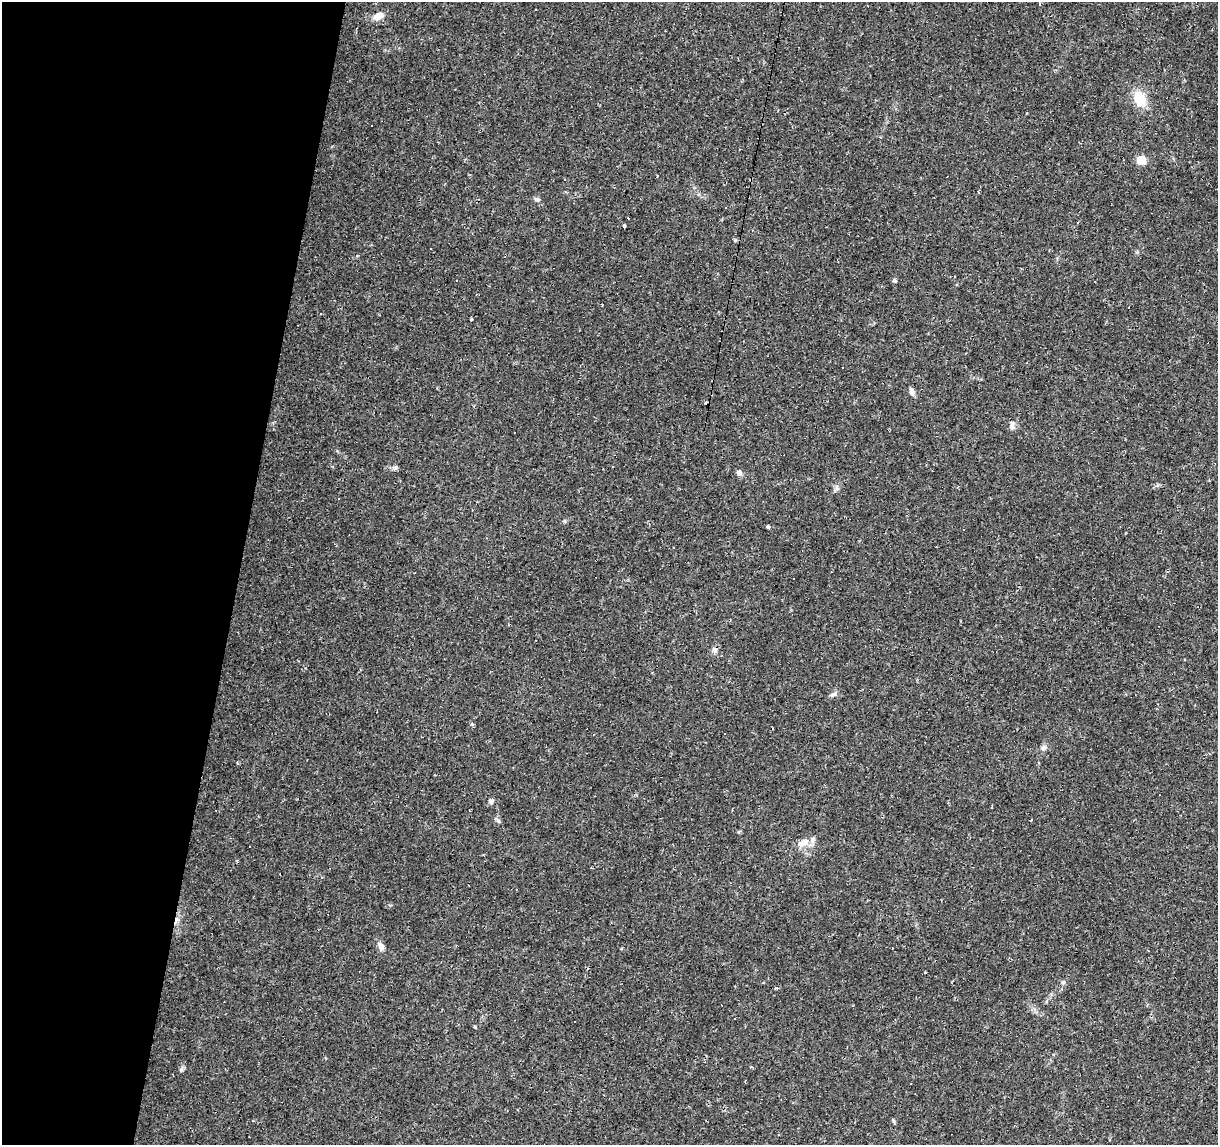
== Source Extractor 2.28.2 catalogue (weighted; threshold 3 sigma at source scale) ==
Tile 9 of 4 x 4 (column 1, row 3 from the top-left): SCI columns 5-1220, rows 1426-2568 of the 4869 x 5077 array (HDU 1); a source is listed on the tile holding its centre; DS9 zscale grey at full resolution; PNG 1220 x 1147 px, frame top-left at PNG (2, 2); no overlay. Shown black and unused: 20% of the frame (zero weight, under 2 of 3 exposures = <1% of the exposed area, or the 3 px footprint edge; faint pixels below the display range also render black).
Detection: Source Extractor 2.28.2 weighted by HDU 2 'WHT'; one run over the whole footprint, this tile lists its part. Background 0.0556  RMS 0.0046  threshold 0.0207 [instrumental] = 3 sigma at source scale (4.5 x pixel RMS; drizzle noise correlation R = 1.50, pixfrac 1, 0.0396/0.0396 arcsec/px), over >= 5 px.
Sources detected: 69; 33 cosmic-ray / hot-pixel residue — not listed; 2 inside a brighter listed object's ellipse — not listed separately; the other 34 listed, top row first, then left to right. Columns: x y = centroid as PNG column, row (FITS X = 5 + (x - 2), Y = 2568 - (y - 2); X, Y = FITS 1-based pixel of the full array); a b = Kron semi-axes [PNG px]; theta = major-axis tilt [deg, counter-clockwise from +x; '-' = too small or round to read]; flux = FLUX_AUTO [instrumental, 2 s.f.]
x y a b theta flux
535 10 3 2 - 0.49
378 16 12 8 19 3.9
1140 99 19 13 -69 10
1141 160 5 5 - 15
564 180 3 3 - 0.51
536 199 7 5 -19 1
726 208 3 3 - 1.2
624 226 4 3 - 2.8
895 281 5 4 - 1.1
471 319 3 3 - 0.44
912 392 9 6 -65 1.7
1012 426 11 5 89 1.6
395 467 8 6 1 1.1
613 467 3 2 - 0.55
739 472 8 7 - 1.5
836 489 8 6 51 1.3
338 498 3 2 - 0.4
768 526 3 3 - 6.8
936 547 3 2 - 0.35
714 650 8 7 - 2
834 694 9 5 27 1.2
472 724 5 4 - 0.75
1043 748 9 6 56 1.5
491 801 5 5 - 1.7
991 807 4 2 - 0.34
498 820 10 5 -37 1
1031 820 4 2 - 0.33
805 842 11 10 - 3.7
381 946 10 7 -63 2.5
735 1019 3 3 - 0.97
475 1027 4 3 - 0.76
751 1067 4 3 - 0.47
181 1069 7 4 71 0.86
893 1121 6 4 -71 0.56
Unlisted compact peaks at least as high as the median listed source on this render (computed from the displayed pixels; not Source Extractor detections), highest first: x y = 1063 982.